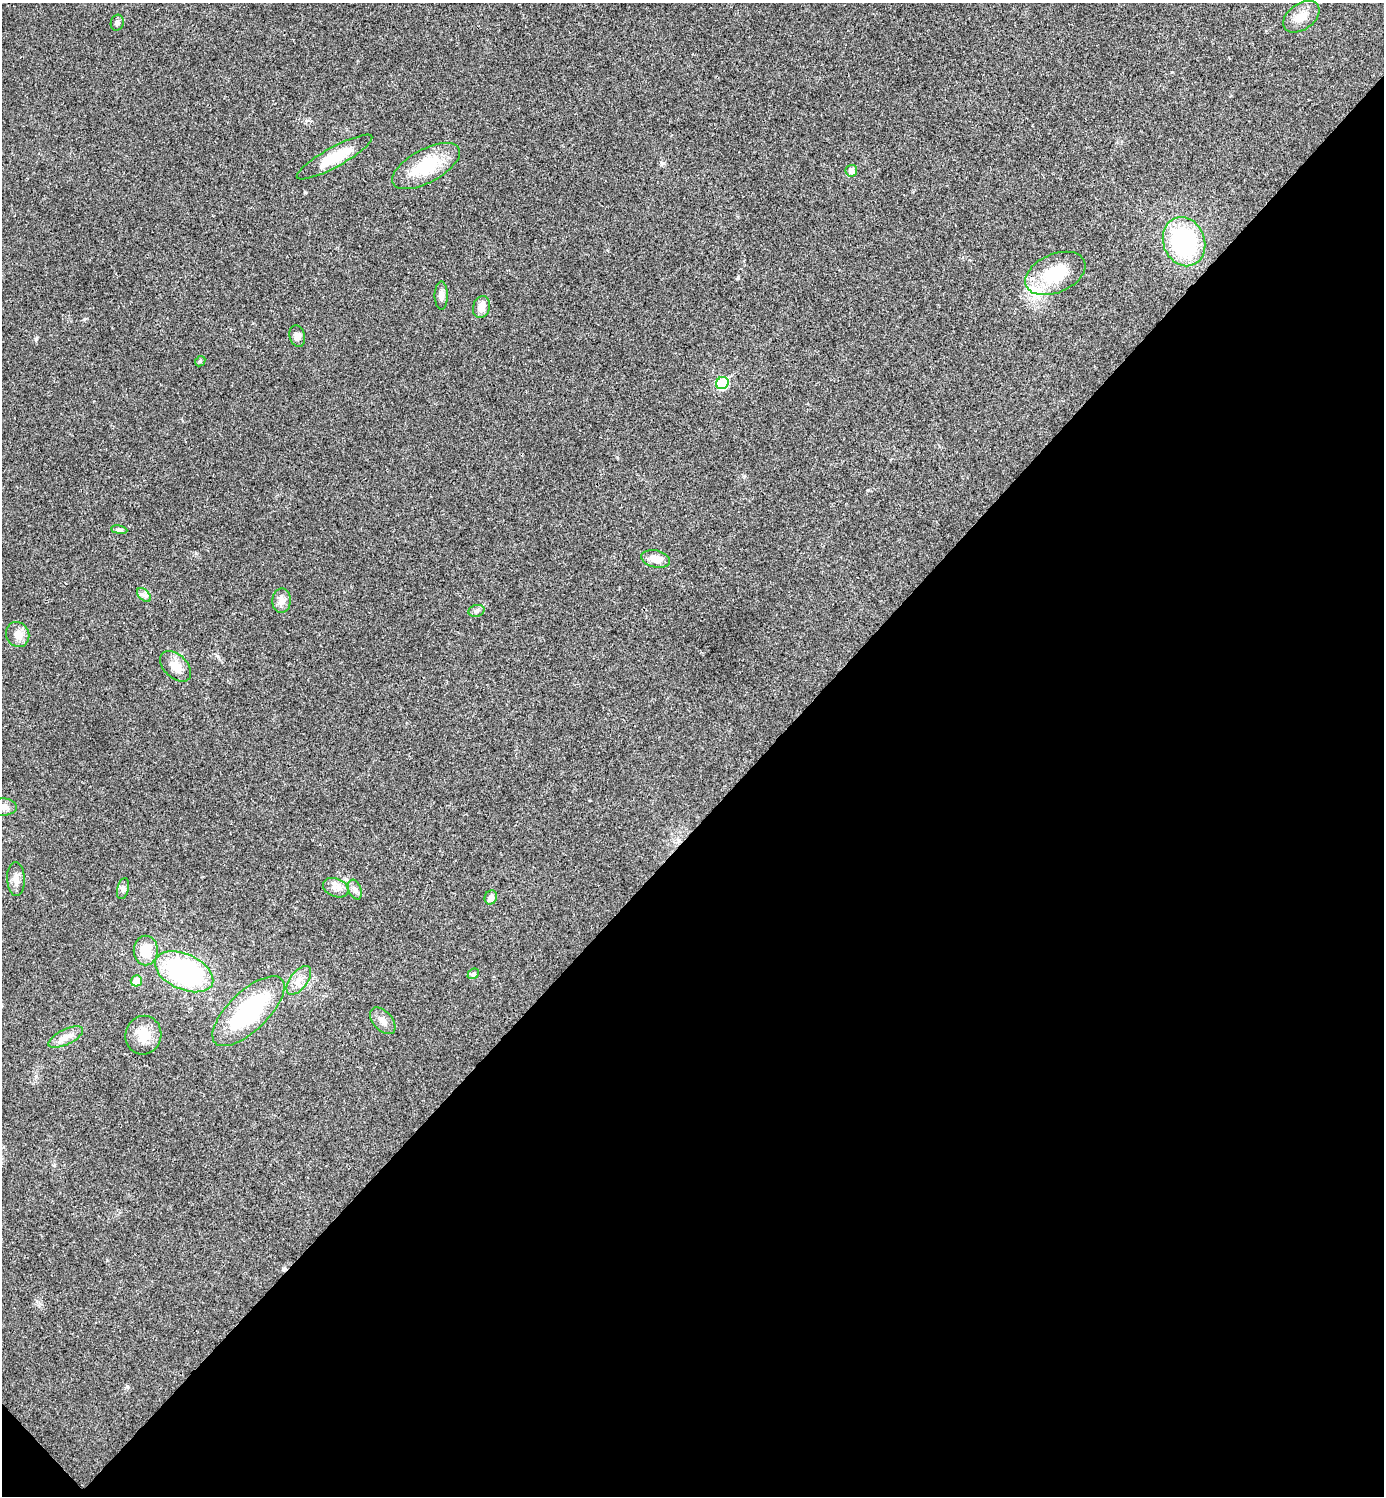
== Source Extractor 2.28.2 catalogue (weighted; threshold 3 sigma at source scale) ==
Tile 15 of 4 x 4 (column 3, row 4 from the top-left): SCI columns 2921-4302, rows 7-1500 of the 5984 x 5984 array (HDU 1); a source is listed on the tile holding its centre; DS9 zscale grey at full resolution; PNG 1386 x 1498 px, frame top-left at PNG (2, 3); each listed source drawn as its Kron ellipse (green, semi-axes under 4 px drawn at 4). Shown black and unused: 45% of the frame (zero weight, under 3 of 4 exposures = <1% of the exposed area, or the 3 px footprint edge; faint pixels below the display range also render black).
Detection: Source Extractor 2.28.2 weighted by HDU 2 'WHT'; one run over the whole footprint, this tile lists its part. Background 0.0203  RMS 0.004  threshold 0.0182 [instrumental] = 3 sigma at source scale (4.5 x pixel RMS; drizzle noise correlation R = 1.50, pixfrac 1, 0.05/0.05 arcsec/px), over >= 5 px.
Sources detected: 36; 1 cosmic-ray / hot-pixel residue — neither listed nor drawn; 1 inside a brighter listed object's ellipse — not listed separately; the other 34 listed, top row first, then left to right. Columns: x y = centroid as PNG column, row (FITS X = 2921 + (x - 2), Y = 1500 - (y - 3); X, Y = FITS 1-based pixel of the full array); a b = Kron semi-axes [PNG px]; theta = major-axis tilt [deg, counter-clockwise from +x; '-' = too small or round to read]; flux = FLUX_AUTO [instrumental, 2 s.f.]
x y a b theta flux
1301 17 20 13 36 5.2
117 23 8 6 74 1.2
335 157 42 10 29 12
426 166 37 16 28 19
851 171 6 6 - 2.8
1184 242 25 20 -69 42
1055 273 32 19 24 18
441 295 14 6 -89 1.7
481 307 11 8 76 3.2
297 336 11 7 -76 2
200 361 6 4 46 0.59
722 383 6 6 - 23
119 530 8 4 -8 0.71
655 559 14 8 -13 4.6
144 595 8 5 -45 1.2
281 601 12 9 86 2.5
476 611 8 6 16 1.1
18 634 13 11 -66 3.5
176 666 18 11 -44 5
3 807 13 8 -2 2.5
16 879 17 9 -87 2.8
336 888 13 9 -22 2.7
123 889 10 6 76 1.2
355 890 10 6 -69 1.5
491 897 7 6 - 2.2
146 950 15 12 90 8
184 972 31 17 -24 62
473 974 6 4 42 0.69
299 980 17 8 53 3.5
136 981 5 5 - 5.7
248 1011 46 19 44 40
383 1021 16 9 -48 2.7
143 1035 19 18 - 7
66 1037 19 7 26 3.3
Isophote crosses this tile's border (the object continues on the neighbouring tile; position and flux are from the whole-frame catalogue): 1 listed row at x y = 3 807
Unlisted compact peaks at least as high as the median listed source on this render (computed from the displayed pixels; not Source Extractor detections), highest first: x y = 36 339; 127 1386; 305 192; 868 490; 738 278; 84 319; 662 163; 617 457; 218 657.